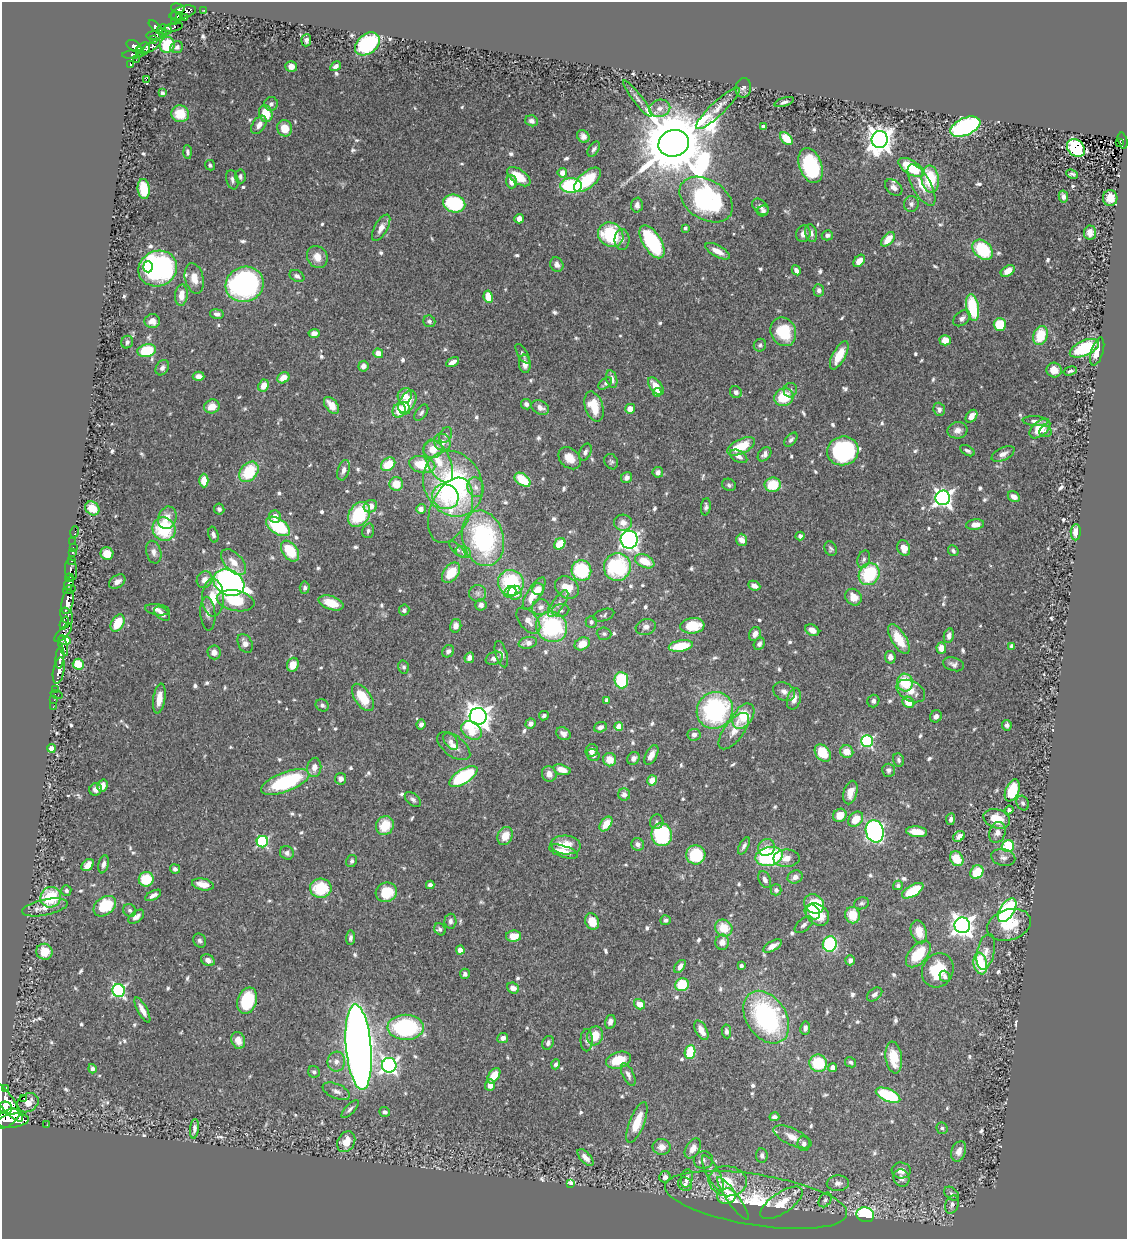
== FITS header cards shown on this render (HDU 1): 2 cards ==
NAXIS1  =                 1125
NAXIS2  =                 1237

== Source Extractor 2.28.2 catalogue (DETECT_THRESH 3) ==
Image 1125 x 1237 px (HDU 1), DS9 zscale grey, 1 PNG px = 1 image px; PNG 1129 x 1241 px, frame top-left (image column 1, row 1237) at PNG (2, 2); each listed source drawn as its Kron ellipse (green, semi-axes under 4 px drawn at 4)
Background 0.572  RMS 0.024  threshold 0.0722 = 3 sigma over >= 5 px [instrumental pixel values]
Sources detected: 765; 1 with non-positive FLUX_AUTO (blend fragments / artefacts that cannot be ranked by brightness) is neither listed nor drawn; of the other 764, the 500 brightest by FLUX_AUTO listed and drawn (264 fainter detections omitted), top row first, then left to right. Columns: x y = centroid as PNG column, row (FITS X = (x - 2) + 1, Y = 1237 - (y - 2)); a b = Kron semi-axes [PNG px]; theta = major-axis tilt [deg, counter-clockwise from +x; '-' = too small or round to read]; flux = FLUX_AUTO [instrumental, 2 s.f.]
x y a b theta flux
178 8 7 4 -13 250
204 10 3 2 - 4.5
183 12 14 6 16 370
180 16 4 3 - 51
176 17 6 3 -53 96
185 18 4 3 - 15
174 21 4 2 - 25
156 27 9 4 -43 460
173 27 9 4 14 38
165 30 7 5 -5 160
162 32 4 3 - 68
155 35 9 3 1 190
154 39 3 2 - 21
306 40 6 5 - 5.3
367 44 14 10 39 180
167 45 8 7 - 64
134 46 8 5 -33 410
152 46 10 4 31 48
177 47 6 5 - 5.4
143 50 8 5 48 300
139 51 3 2 - 84
133 54 10 4 4 240
136 60 2 2 - 4.2
130 64 3 3 - 19
291 66 6 5 - 15
336 66 6 4 31 6.3
146 79 2 2 - 570
743 88 10 8 79 6.7
162 93 4 3 - 4.6
637 99 23 4 -52 8.2
784 102 10 4 17 5.4
271 104 7 7 - 5.5
660 108 11 8 13 12
718 108 29 7 43 18
180 114 9 8 - 46
266 114 8 6 -75 43
532 121 6 5 - 6.2
259 125 10 6 56 11
763 127 4 3 - 7.3
965 127 16 8 23 380
285 128 8 7 - 27
583 136 7 5 -49 7.1
786 138 7 5 -46 39
880 139 8 8 - 1800
1123 141 8 4 -77 44
1120 142 3 3 - 5.6
674 143 15 13 15 24000
1076 148 10 7 -46 180
594 149 8 5 56 4.5
188 152 7 4 -87 5
210 165 5 5 - 4
811 165 18 11 -70 150
911 167 14 7 -32 79
562 173 5 4 - 14
1072 174 6 4 -23 4.3
240 176 7 5 -85 4.4
519 177 13 7 -36 36
930 179 13 8 -84 73
232 180 10 6 -77 5.7
588 180 16 8 41 75
511 182 6 5 - 11
571 185 11 7 1 160
922 185 23 9 -61 29
894 187 10 6 -40 8
144 189 10 6 -84 59
1063 197 6 4 -77 6.7
1110 198 8 7 - 17
706 199 29 19 -33 330
454 203 11 9 -14 140
911 204 8 7 - 7
637 205 7 6 - 7.8
760 207 9 6 -43 7.3
763 211 6 5 - 5.6
519 219 4 4 - 12
381 228 15 6 61 12
685 228 4 3 - 4.1
811 233 9 6 -78 7.6
1090 233 7 6 - 9.4
803 234 8 7 - 11
611 235 13 11 -38 120
827 235 5 5 - 5.7
888 239 8 5 50 23
622 240 10 7 -89 8.1
652 242 18 9 -58 170
983 250 11 8 -42 92
717 251 14 5 -29 18
317 257 11 10 - 19
859 261 7 5 49 19
557 264 7 6 - 7.1
148 267 5 5 - 60
158 269 20 17 24 450
796 270 5 4 - 8.1
1008 271 8 5 35 18
297 276 8 5 -27 6.1
194 278 15 9 -77 20
245 284 19 17 22 370
819 290 6 5 - 6.2
181 295 10 6 85 18
488 297 6 4 -80 33
973 307 14 6 -80 86
217 314 7 5 -9 6.8
962 318 9 6 39 6.6
152 321 7 7 - 14
429 321 6 6 - 4.5
1000 325 6 6 - 53
783 332 15 12 -66 72
314 333 5 4 - 13
1041 336 10 7 70 58
945 340 5 5 - 16
127 342 6 5 - 4.8
760 345 6 6 - 4.1
1084 348 15 7 24 120
147 351 9 6 14 74
1097 352 14 6 73 24
378 353 5 4 - 13
523 354 11 5 -58 4.5
839 355 16 6 62 30
453 362 7 4 28 9.8
525 364 9 6 -84 13
363 366 5 5 - 11
162 368 8 6 59 5.5
1054 370 7 7 - 16
1070 371 7 4 17 3.9
199 376 6 4 -1 10
283 378 6 5 - 20
612 379 9 5 -76 9.8
605 384 8 4 38 5.2
263 386 6 5 - 18
656 386 10 5 -51 22
790 390 7 6 - 4.6
657 392 4 4 - 15
736 392 6 5 - 5.6
405 396 8 7 - 15
784 397 10 8 29 55
407 402 12 7 59 37
526 404 5 5 - 5.2
332 405 10 6 -52 23
212 406 8 7 - 21
594 407 15 9 -72 43
404 408 7 5 -49 11
540 408 9 6 -26 12
630 409 5 5 - 16
939 409 7 5 -72 6.6
399 410 7 6 - 33
421 413 9 5 54 4.3
971 416 7 5 52 14
1035 421 13 5 -4 6.9
1040 429 12 7 42 41
957 430 10 8 10 11
1045 431 6 5 - 5.2
446 435 8 5 63 4.9
791 440 8 5 47 4.8
442 442 9 8 - 12
741 446 15 7 26 51
433 449 10 9 - 27
843 451 16 14 15 250
967 451 8 4 -29 4.5
585 452 9 5 65 6.3
764 454 8 5 50 6.9
1003 454 12 6 25 9.2
739 456 9 5 -29 8.1
570 458 12 9 -44 22
438 461 23 11 -63 37
611 462 8 6 -59 4.3
388 464 8 6 39 42
422 465 13 8 -13 59
343 470 10 6 72 8.8
249 472 11 8 51 74
658 472 5 5 - 7.5
627 478 6 5 - 7.9
523 480 9 5 -36 60
204 481 7 4 -90 23
396 484 7 7 - 30
453 484 34 29 -62 340
729 485 7 6 - 4.4
773 485 8 7 - 49
476 487 10 8 -72 10
445 497 13 12 - 51
1014 497 6 5 - 11
943 498 7 7 - 740
370 506 7 6 - 14
706 507 8 5 84 5.2
92 508 8 6 -41 26
219 509 5 5 - 4.1
421 509 5 4 - 9.3
451 510 34 20 68 51
359 514 13 10 56 100
275 517 6 6 - 11
167 518 11 9 70 20
623 523 9 8 - 13
975 525 9 5 7 12
278 526 13 7 -33 110
164 529 12 11 - 100
368 531 7 5 73 4.6
75 532 6 2 72 13
1076 532 8 5 88 14
213 534 8 5 -76 5.7
800 536 4 4 - 5.4
483 538 28 20 -76 240
629 540 9 8 - 580
742 540 6 5 - 14
73 542 2 2 - 7.4
560 544 6 5 - 43
73 548 3 2 - 16
904 548 8 6 -67 17
457 549 10 4 -44 4.1
831 549 7 6 - 4
290 551 11 7 -54 65
953 551 6 5 - 3.9
72 552 3 3 - 45
154 552 11 7 -75 8.8
463 552 8 5 -22 5.4
107 554 6 6 - 24
864 559 9 6 71 4.9
71 561 3 3 - 130
645 561 10 6 -24 36
233 562 15 8 -46 18
617 567 14 13 - 150
71 570 11 6 -85 240
581 571 10 9 - 120
451 573 11 7 53 40
869 574 11 10 - 100
69 578 4 3 - 360
205 580 8 7 - 14
117 582 9 6 35 11
69 583 7 4 64 600
229 583 16 12 -27 910
511 583 13 13 - 120
754 586 6 4 -24 11
305 588 6 5 - 4.8
567 588 13 10 -34 32
69 589 6 3 17 450
538 589 6 6 - 17
510 592 6 5 - 8.9
478 593 8 8 - 6.2
515 593 7 7 - 25
534 593 18 6 58 34
853 597 9 7 -49 19
213 598 19 11 -88 33
236 601 19 10 -10 47
67 602 12 6 76 2200
331 603 13 6 -18 40
558 604 15 6 55 9.6
481 605 5 5 - 7.4
541 607 9 8 - 8.7
157 610 12 5 -8 8
404 610 5 5 - 4.9
561 610 9 6 10 5.8
162 614 9 5 -38 9.5
208 614 17 7 -85 10
604 615 11 6 17 4.2
67 616 8 6 -65 750
528 621 15 9 -51 14
591 622 6 5 - 4.6
64 623 7 4 69 280
118 623 9 6 60 44
456 626 7 5 75 12
692 626 12 8 6 56
552 627 16 14 -36 180
646 627 10 8 19 7.8
812 630 7 5 -27 13
63 633 11 4 44 860
604 634 7 6 - 4.3
755 634 7 5 62 11
949 636 7 5 78 8.3
899 639 17 7 -59 47
65 640 6 4 -18 880
245 643 10 7 -63 11
528 643 9 6 10 12
582 644 8 6 27 28
759 644 6 5 - 6
63 646 10 4 -73 380
681 646 12 5 10 54
1012 646 4 4 - 9.3
941 648 5 5 - 14
448 651 6 5 - 5.4
214 652 7 6 - 12
501 654 14 5 -73 8.7
60 657 11 4 84 1100
890 657 6 5 - 9.8
469 658 5 4 - 9.4
494 658 9 6 21 9.3
78 664 5 5 - 50
953 664 11 6 -15 6.9
293 665 7 5 68 22
403 667 6 5 - 4.3
59 671 13 5 79 1200
621 680 8 7 - 110
905 683 9 8 - 59
55 690 3 3 - 21
911 691 15 10 -27 22
784 692 11 8 -28 9.4
56 694 6 2 -18 24
363 697 15 8 -56 50
159 699 15 6 81 19
794 699 11 6 75 13
54 700 2 2 - 14
607 700 4 4 - 7.8
873 701 6 6 - 4.9
908 702 6 5 - 27
322 705 7 6 - 5.2
53 707 2 2 - 6.7
715 710 19 17 49 240
478 716 8 8 - 1700
544 716 5 4 - 4.6
743 716 14 9 56 55
936 716 6 5 - 6.7
421 724 5 4 - 7.6
530 724 5 4 - 7.9
1007 725 5 5 - 4.6
600 727 6 5 - 7.8
619 727 4 4 - 34
472 730 11 8 -35 43
734 731 21 9 53 19
563 734 7 6 - 8.4
694 735 6 6 - 6.8
451 741 9 6 -53 6.5
867 741 6 6 - 250
454 746 19 10 -37 20
51 748 4 4 - 22
592 750 6 6 - 11
847 751 7 6 - 21
823 753 10 7 -50 53
593 755 7 5 -38 7.6
651 755 11 5 63 14
634 758 7 5 52 7.3
610 760 7 6 - 24
899 760 7 5 -69 4.5
314 767 9 7 85 11
562 770 9 5 -16 18
888 770 6 6 - 5.2
549 774 8 7 - 11
463 776 16 7 32 140
341 779 6 5 - 9.2
652 780 5 5 - 21
285 782 25 9 21 170
102 786 6 5 - 13
96 789 6 6 - 8.7
1012 790 11 6 67 82
850 792 12 6 74 16
624 795 6 6 - 10
413 799 9 6 -42 5.2
1023 803 7 6 - 4.5
1009 810 4 4 - 4.4
840 815 7 6 - 25
856 819 8 6 45 28
951 819 6 4 81 7.3
997 819 13 9 -18 34
657 822 7 6 - 4.4
606 824 8 5 54 25
385 825 10 8 59 41
875 831 11 9 -72 510
917 832 10 5 -6 25
997 832 11 8 71 12
662 835 11 10 - 160
505 836 9 7 62 26
959 836 6 5 - 9.5
262 842 6 5 - 190
638 844 6 6 - 7.2
566 845 15 9 -5 33
744 846 9 4 61 5.6
1008 846 6 6 - 81
766 847 8 8 - 13
563 851 15 5 -17 19
287 853 7 6 - 5.8
696 855 9 9 - 79
769 856 14 9 14 190
1003 857 12 8 -13 7
787 858 13 8 1 16
957 859 8 6 -57 38
352 861 6 5 - 4.6
103 864 9 5 77 7.4
88 865 7 5 44 16
175 869 5 4 - 5.8
977 872 7 6 - 41
795 877 8 6 25 10
146 879 7 7 - 58
765 879 9 5 -64 7.4
203 884 11 5 -11 19
430 885 4 4 - 7
898 885 5 4 - 4.4
321 888 11 9 -3 75
66 890 5 5 - 5.3
776 890 5 5 - 6.1
913 891 12 5 31 61
386 892 11 9 25 51
153 895 9 4 28 7.8
51 897 10 10 - 83
861 903 8 5 18 3.9
814 904 10 9 - 78
105 906 12 9 37 66
45 907 23 8 11 20
130 910 7 6 - 4.5
1007 910 13 7 57 280
812 912 8 7 - 23
817 914 13 9 -41 41
852 915 8 7 - 35
136 917 9 5 38 10
666 920 5 5 - 4.9
450 921 7 6 - 5.5
592 921 8 6 -63 29
804 925 11 6 40 6.4
962 925 8 8 - 1200
1009 925 22 15 17 47
724 928 9 8 - 36
440 929 6 5 - 4
919 932 12 7 -72 23
513 936 7 5 1 30
350 938 7 4 85 5
200 940 7 6 - 4.8
722 942 7 7 - 14
830 944 8 7 - 170
773 946 10 5 31 12
460 950 4 4 - 23
44 952 8 8 - 30
986 952 18 8 77 13
918 954 16 9 48 61
208 960 7 5 -27 7.4
850 960 5 4 - 5.8
980 963 11 6 -80 87
680 966 7 4 54 9.6
741 966 4 3 - 4
938 970 17 15 62 72
465 974 5 5 - 5.1
945 976 6 5 - 5.5
682 985 7 6 - 59
513 988 6 5 - 13
119 990 6 6 - 280
875 994 8 6 38 6.7
247 1001 13 9 70 91
639 1004 6 5 - 19
142 1010 14 5 -61 13
766 1017 29 20 -57 270
610 1022 7 5 78 8.7
406 1027 18 12 -2 220
805 1028 6 5 - 7.3
701 1030 11 5 -61 17
726 1031 7 4 -82 4.9
595 1036 10 7 74 31
503 1038 5 5 - 8.6
238 1040 8 6 -70 15
587 1040 11 6 89 5.7
548 1043 7 5 65 6.3
359 1047 43 12 -85 2700
690 1052 7 5 81 63
894 1057 16 8 -81 44
618 1060 13 8 16 44
336 1062 10 9 - 11
851 1062 6 5 - 4.3
818 1063 9 8 - 71
556 1064 5 4 - 4.2
389 1065 7 7 - 530
833 1068 5 4 - 9.1
92 1069 4 4 - 7.5
314 1072 6 5 - 4.3
628 1075 12 5 -65 7.5
494 1076 8 5 55 33
490 1085 6 5 - 15
5 1089 3 3 - 100
336 1091 14 7 -23 10
888 1095 13 6 -22 110
24 1098 3 3 - 75
6 1101 25 7 -53 3200
28 1103 11 9 29 19
6 1108 7 6 - 1300
350 1109 11 4 47 5.3
385 1112 5 5 - 4.4
774 1117 5 4 - 5.8
6 1119 14 7 31 3100
13 1121 16 7 7 2200
637 1122 21 7 68 43
47 1125 2 2 - 8
942 1128 6 5 - 3.9
194 1129 10 4 84 5.6
792 1137 20 8 -25 18
346 1142 11 8 60 23
804 1144 7 6 - 5.7
661 1147 9 8 - 14
693 1148 11 7 59 14
959 1151 10 7 69 12
762 1155 7 6 - 6.5
585 1158 10 5 -46 13
703 1160 10 8 12 7
901 1170 9 8 - 13
713 1173 20 6 -63 12
665 1177 6 5 - 6.4
901 1178 9 7 -64 8.7
687 1179 9 6 80 10
728 1181 19 15 -7 55
571 1183 4 4 - 25
838 1183 11 7 3 8.7
685 1184 7 6 - 5.8
951 1194 8 5 -39 3.9
726 1196 9 7 9 12
733 1198 26 6 -54 19
756 1200 92 25 -9 150
825 1200 8 5 54 4.6
781 1203 24 10 34 36
952 1204 9 6 71 6.9
865 1215 9 7 -12 210
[264 fainter detections neither listed nor drawn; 1 non-positive-flux detection neither listed nor drawn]